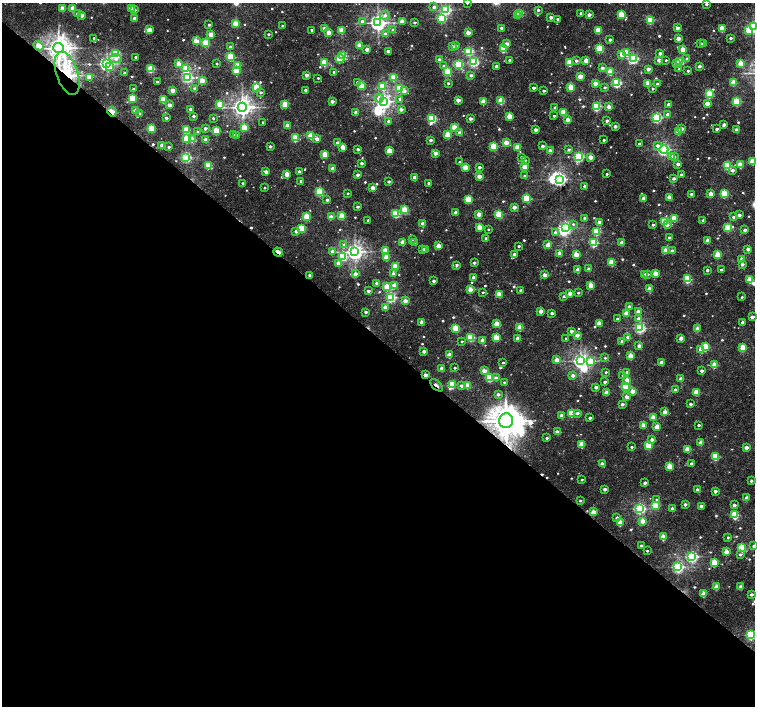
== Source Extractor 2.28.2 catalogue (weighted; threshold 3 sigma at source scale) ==
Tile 14 of 4 x 4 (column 2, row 4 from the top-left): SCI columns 1509-3013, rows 231-1638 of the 6022 x 6028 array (HDU 1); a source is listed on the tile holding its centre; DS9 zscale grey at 2 x 2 block average (1 PNG px = mean of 2 x 2 image px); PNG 757 x 708 px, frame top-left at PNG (2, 3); each listed source drawn as its Kron ellipse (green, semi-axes under 4 px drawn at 4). Shown black and unused: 52% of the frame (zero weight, under 3 of 5 exposures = <1% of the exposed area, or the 3 px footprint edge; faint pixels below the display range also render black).
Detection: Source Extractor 2.28.2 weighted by HDU 2 'WHT'; one run over the whole footprint, this tile lists its part. Background 0.0162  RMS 0.0019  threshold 0.00867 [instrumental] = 3 sigma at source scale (4.5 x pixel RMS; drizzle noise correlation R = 1.50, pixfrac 1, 0.0396/0.0396 arcsec/px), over >= 5 px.
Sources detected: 666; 1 too faint to see at this stretch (2 x 2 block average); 6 inside a brighter object's white glare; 5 cosmic-ray / hot-pixel residue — neither listed nor drawn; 4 inside a brighter listed object's ellipse — not listed separately; of the other 650, all 500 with FLUX_AUTO >= 0.646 (the completeness limit of this list) listed and drawn (150 fainter detections not listed), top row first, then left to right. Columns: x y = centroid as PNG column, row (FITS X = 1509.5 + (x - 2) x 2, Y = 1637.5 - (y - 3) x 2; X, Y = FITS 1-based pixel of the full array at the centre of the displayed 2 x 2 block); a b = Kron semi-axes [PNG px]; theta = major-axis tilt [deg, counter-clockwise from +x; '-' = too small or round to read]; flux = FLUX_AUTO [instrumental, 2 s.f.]
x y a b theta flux
467 3 2 2 - 0.81
706 4 2 2 - 1.5
434 7 2 2 - 2.3
63 8 3 2 - 9.9
132 8 3 3 - 11
73 9 3 2 - 7.3
135 10 3 3 - 0.85
446 10 3 3 - 64
538 10 2 2 - 1.3
520 13 3 3 - 24
581 13 2 2 - 2.2
77 14 3 2 - 1.4
621 14 3 3 - 17
82 15 2 2 - 4.4
385 15 5 4 - 1.5
589 15 2 2 - 3.5
518 16 3 2 - 3.6
551 17 2 2 - 2.8
135 18 3 2 - 4.2
441 18 3 3 - 39
558 19 2 2 - 1.1
650 20 3 3 - 22
362 21 3 3 - 1.8
402 21 3 2 - 6.6
414 22 2 2 - 1.2
236 23 3 3 - 15
378 23 4 4 - 230
209 25 2 2 - 1
282 26 2 2 - 0.95
753 27 4 3 - 74
502 28 2 2 - 2.9
677 28 2 2 - 3.6
722 28 3 3 - 13
324 29 2 2 - 4.1
150 30 3 2 - 5.8
312 30 2 2 - 1.1
342 30 3 3 - 14
393 30 4 3 - 1.9
598 30 3 3 - 15
749 31 3 3 - 14
329 33 2 2 - 6.7
468 33 2 2 - 5.5
211 34 3 2 - 7.3
268 34 2 2 - 1
385 34 3 3 - 1.3
94 38 2 2 - 0.94
678 38 2 2 - 4.3
730 38 2 2 - 1.4
610 40 2 2 - 1.5
196 41 3 2 - 7.4
205 43 3 3 - 19
701 43 2 2 - 0.78
507 44 3 2 - 4.8
704 44 2 2 - 2.1
359 45 3 2 - 7.7
38 46 5 3 - 10
453 46 2 2 - 2.2
456 46 3 2 - 1.8
230 47 2 2 - 1.9
59 48 5 5 - 450
599 48 3 3 - 23
367 49 2 2 - 4.8
503 49 3 3 - 18
683 49 3 2 - 8.5
388 51 2 2 - 3.4
469 51 3 3 - 33
627 52 3 3 - 13
660 53 2 2 - 2.6
116 54 3 3 - 36
622 54 3 3 - 8.1
343 56 3 3 - 30
135 57 2 2 - 0.73
230 57 3 3 - 25
116 58 6 4 -5 2.9
340 59 4 3 - 17
633 59 3 3 - 63
687 59 3 3 - 1.7
439 60 2 2 - 2.3
510 60 2 2 - 1.8
659 60 2 2 - 4.5
666 60 2 2 - 0.81
576 61 2 2 - 2
586 61 3 2 - 6.9
680 61 3 3 - 30
324 62 3 3 - 18
474 62 3 3 - 53
570 63 3 3 - 17
741 63 3 3 - 13
107 64 4 3 - 150
179 64 3 2 - 6.3
217 64 2 2 - 0.75
458 64 3 3 - 38
676 64 3 2 - 3
238 65 3 3 - 11
444 66 3 3 - 1
497 66 2 2 - 2.3
699 66 2 2 - 2
110 67 4 3 - 8.6
602 68 3 2 - 2.1
151 69 3 3 - 24
186 69 3 3 - 28
648 69 2 2 - 3.5
679 69 3 3 - 0.96
236 70 3 3 - 18
688 71 2 2 - 1
334 72 2 2 - 1.5
447 72 3 3 - 26
610 72 3 3 - 15
67 73 22 10 -71 39
125 73 2 2 - 1.7
306 75 2 2 - 3.4
471 75 3 2 - 1.8
89 77 3 3 - 13
187 77 3 3 - 70
394 77 4 3 - 18
580 77 3 2 - 9.1
318 78 2 2 - 0.69
202 81 3 3 - 10
157 82 2 2 - 1.4
357 82 3 2 - 0.92
733 82 3 3 - 13
448 83 2 2 - 0.9
595 83 3 2 - 4.7
616 83 4 3 - 51
648 84 3 3 - 10
658 84 2 2 - 2.5
361 86 3 3 - 13
382 86 3 3 - 16
256 87 3 3 - 20
571 87 3 3 - 18
605 87 2 2 - 1.2
400 88 3 3 - 36
533 88 2 2 - 1.8
134 89 2 2 - 1.3
195 89 2 2 - 4.2
653 89 2 2 - 0.84
173 90 3 2 - 5.9
305 90 2 2 - 1.4
404 91 3 3 - 2.1
544 91 2 2 - 1.4
261 92 3 3 - 0.99
709 94 3 3 - 28
132 98 3 3 - 29
379 98 4 3 - 4.7
400 99 4 3 - 1.5
163 100 3 3 - 15
458 100 2 2 - 4.9
332 101 2 2 - 2.8
384 101 4 4 - 160
501 101 3 3 - 17
483 102 3 2 - 8.7
737 102 3 3 - 29
220 104 3 3 - 11
285 104 3 3 - 16
668 104 3 2 - 2.2
707 104 3 2 - 6.5
169 105 2 2 - 4.2
597 106 4 3 - 38
242 107 4 4 - 300
609 107 2 2 - 4.1
555 108 2 2 - 2.1
191 109 2 2 - 2.8
401 109 3 2 - 3
136 111 3 2 - 6.3
112 112 5 2 - 14
563 112 3 3 - 18
140 113 2 2 - 1.3
356 113 2 2 - 3.3
667 114 3 2 - 2.2
193 116 2 2 - 1.4
509 116 3 3 - 11
554 116 2 2 - 1.2
656 117 3 3 - 65
166 118 2 2 - 1.7
213 118 2 2 - 0.95
432 119 4 3 - 40
470 119 2 2 - 2.7
568 119 2 2 - 4.5
388 121 2 2 - 1.9
607 121 2 2 - 2.3
263 122 2 2 - 0.98
724 125 2 2 - 2.9
287 126 3 2 - 6.3
615 126 2 2 - 2.5
455 127 3 3 - 11
205 128 2 2 - 2
244 128 3 3 - 13
151 129 3 3 - 21
682 129 3 2 - 3.4
717 129 2 2 - 1.6
186 130 3 3 - 25
536 130 2 2 - 3.8
737 130 2 2 - 4.6
216 131 3 3 - 21
678 131 3 3 - 11
197 132 3 3 - 1.2
460 133 3 3 - 2.8
233 135 2 2 - 2.2
237 135 3 2 - 1
448 135 3 3 - 16
311 136 3 3 - 15
295 138 3 3 - 24
186 139 3 3 - 21
192 139 3 3 - 8.7
317 139 2 2 - 4.7
206 140 3 2 - 6.2
431 140 2 2 - 1.8
604 140 2 2 - 1.1
506 142 3 2 - 6.8
338 143 3 2 - 4
639 143 2 2 - 0.82
162 145 3 2 - 7
657 145 4 3 - 1.7
270 146 2 2 - 1.7
494 146 3 3 - 24
542 146 2 2 - 2.2
169 147 2 2 - 1.1
343 147 3 2 - 6.3
518 147 3 3 - 14
358 149 2 2 - 1.8
569 149 2 2 - 1.3
664 149 4 3 - 100
389 151 3 3 - 14
550 151 2 2 - 4.1
435 153 2 2 - 4.7
325 154 3 3 - 13
671 156 3 3 - 2.6
186 157 3 3 - 65
522 157 2 2 - 2.4
578 157 3 3 - 62
591 157 3 2 - 5.7
674 157 3 3 - 1.3
525 160 3 3 - 0.65
753 161 3 3 - 14
459 162 2 2 - 0.9
362 163 2 2 - 2.2
678 164 2 2 - 2.5
208 165 3 3 - 26
727 165 3 3 - 28
740 165 3 3 - 10
525 166 3 2 - 11
465 167 3 2 - 11
479 167 2 2 - 1.9
333 169 2 2 - 6.8
732 170 3 2 - 2.3
266 172 3 2 - 3.5
299 172 2 2 - 2
287 174 3 2 - 8.1
607 174 2 2 - 0.81
358 175 2 2 - 2
682 175 4 2 - 1.4
479 176 3 2 - 5
525 176 3 2 - 1.3
415 178 3 2 - 7.9
674 178 3 3 - 1.8
560 179 4 3 - 120
301 181 2 2 - 1.7
389 181 2 2 - 1.4
243 183 2 2 - 0.78
429 183 2 2 - 2.7
585 186 2 2 - 1.7
265 188 2 2 - 0.66
373 188 3 2 - 6.9
320 192 3 3 - 34
348 193 2 2 - 0.82
691 194 2 2 - 1.3
711 194 3 2 - 6.1
724 194 3 3 - 26
669 197 2 2 - 4.9
527 198 3 3 - 27
643 198 2 2 - 2.6
468 199 3 3 - 23
327 200 3 2 - 1.3
358 207 2 2 - 1.4
514 207 2 2 - 4.3
405 210 3 3 - 19
456 212 2 2 - 3.5
396 214 3 3 - 28
479 214 3 2 - 5.6
499 214 3 3 - 23
739 215 2 2 - 2.4
307 216 3 3 - 16
342 216 3 3 - 16
331 217 2 2 - 5.8
733 217 3 2 - 1.4
585 218 2 2 - 2.4
674 218 3 3 - 14
368 220 2 2 - 0.82
703 220 2 2 - 1.7
665 221 3 3 - 25
599 222 2 2 - 3.8
423 224 3 2 - 7
573 224 4 3 - 0.88
653 225 3 2 - 1.1
667 225 4 3 - 2.2
479 227 3 3 - 9.6
301 228 3 3 - 26
565 228 4 3 - 120
728 228 3 3 - 21
488 229 2 2 - 0.65
745 230 2 2 - 2.7
296 231 3 2 - 2.5
597 231 3 3 - 23
555 232 3 3 - 1.2
486 238 2 2 - 0.99
669 238 2 2 - 2.1
412 239 3 3 - 0.82
707 240 2 2 - 4.5
403 242 3 2 - 6.7
415 243 2 2 - 1.2
594 243 3 3 - 36
622 243 3 2 - 7.1
344 245 3 3 - 2.2
548 245 3 2 - 7
438 246 3 2 - 7.1
519 246 2 2 - 0.96
423 249 3 2 - 1.8
425 249 2 2 - 1.9
748 249 2 2 - 3.5
665 250 3 2 - 6.4
332 251 3 3 - 2.9
385 251 3 3 - 12
672 251 2 2 - 4.2
278 252 5 2 - 11
355 252 4 4 - 210
559 253 2 2 - 5.3
514 254 2 2 - 2.9
576 255 3 3 - 9.1
718 255 3 3 - 17
343 256 3 3 - 32
387 257 3 3 - 11
741 259 2 2 - 4.3
612 262 3 3 - 15
338 263 3 3 - 4.4
474 263 2 2 - 1.6
742 264 3 2 - 2.2
456 265 4 3 - 1.2
395 267 3 3 - 18
589 269 2 2 - 2.9
578 270 3 2 - 5.9
707 270 2 2 - 1.3
721 270 2 2 - 1.1
655 273 3 3 - 8.7
355 274 2 2 - 4
393 274 3 2 - 2.3
644 274 3 2 - 5.1
648 274 3 2 - 0.78
310 275 2 2 - 3.1
545 275 4 2 - 4.1
473 277 2 2 - 2.6
687 279 3 3 - 31
750 279 3 3 - 14
433 281 2 2 - 1.7
377 283 2 2 - 3
394 285 3 3 - 6.9
591 285 3 3 - 10
387 287 3 3 - 14
470 289 3 2 - 6.1
650 289 3 2 - 7.8
521 290 2 2 - 1.5
368 291 2 2 - 1.8
483 292 2 2 - 0.68
570 293 3 2 - 6.5
578 293 2 2 - 0.92
499 294 3 3 - 11
564 296 3 2 - 1.1
391 297 3 3 - 60
742 297 2 2 - 0.69
405 301 3 2 - 5.2
629 306 3 2 - 1.3
385 307 3 2 - 5
541 311 3 2 - 5
638 311 3 2 - 4.3
366 312 2 2 - 2
552 313 2 2 - 2
626 313 3 2 - 6.5
752 317 2 2 - 3.1
639 318 3 3 - 1.7
617 319 2 2 - 1.1
422 322 3 2 - 6.2
743 322 2 2 - 2.8
599 323 3 2 - 8.5
496 324 3 3 - 7.8
520 327 3 3 - 12
640 327 3 3 - 78
455 328 3 3 - 21
697 329 3 2 - 6.5
571 331 2 2 - 2.9
577 335 3 2 - 4.2
471 337 3 3 - 32
628 337 3 2 - 3.4
496 338 3 3 - 14
517 338 2 2 - 3.2
566 338 2 2 - 0.65
681 338 3 2 - 5.4
483 340 3 2 - 5.5
462 341 2 2 - 0.82
622 341 3 2 - 2.4
639 346 3 2 - 2.9
705 347 3 3 - 26
743 348 3 3 - 16
701 350 3 3 - 7.3
424 351 2 2 - 3.6
449 355 3 2 - 6.3
631 356 3 3 - 10
605 358 3 3 - 0.66
557 360 3 2 - 5.3
581 361 4 4 - 190
590 361 4 3 - 18
662 362 3 2 - 6.3
503 363 2 2 - 0.76
714 365 3 3 - 9.1
442 368 3 2 - 3.8
455 368 2 2 - 0.83
484 371 3 2 - 5.5
702 371 2 2 - 2.3
606 372 2 2 - 0.8
627 372 3 2 - 1.6
426 375 3 2 - 4.3
573 375 3 3 - 2.5
623 375 3 3 - 0.97
489 377 3 3 - 27
496 378 3 2 - 3.5
681 379 3 2 - 4.8
627 380 3 3 - 6.3
504 382 3 2 - 0.72
605 382 2 2 - 1.7
452 384 4 3 - 21
437 385 8 2 -41 2.9
467 385 3 3 - 10
462 386 3 2 - 2.3
626 386 3 3 - 21
596 387 2 2 - 2.8
675 389 3 2 - 1.6
633 391 3 2 - 6.5
607 392 3 2 - 6
696 392 3 3 - 11
498 394 3 2 - 1.9
626 396 2 2 - 2.7
622 404 2 2 - 2.3
690 404 2 2 - 1.5
665 412 3 2 - 7.1
571 413 3 3 - 20
577 413 3 3 - 1.6
562 415 2 2 - 2.9
653 417 3 3 - 7.9
590 418 2 2 - 1.4
506 421 7 7 - 800
643 425 3 2 - 5.6
699 425 2 2 - 1.2
657 427 3 2 - 7.2
557 432 4 3 - 3.3
547 438 2 2 - 0.94
652 439 3 3 - 2.5
701 442 3 2 - 4.5
582 444 3 3 - 12
648 445 3 3 - 18
632 447 2 2 - 0.78
746 447 3 2 - 4
688 449 3 3 - 11
715 456 3 3 - 20
602 464 3 2 - 4.1
692 464 2 2 - 2
670 466 3 3 - 15
582 480 2 2 - 0.94
751 481 2 2 - 1.3
645 483 2 2 - 2.1
605 489 2 2 - 2.7
697 490 3 2 - 2.1
715 491 2 2 - 2.8
747 498 3 2 - 4.6
657 500 3 3 - 1.1
580 501 3 3 - 0.87
685 504 3 2 - 1.8
655 505 3 3 - 18
734 505 2 2 - 2
701 506 3 2 - 2.8
639 508 4 4 - 84
672 508 2 2 - 1.9
593 512 3 2 - 7.8
735 515 3 3 - 28
617 518 3 3 - 1.9
643 521 3 3 - 7.2
620 523 3 3 - 11
663 537 3 3 - 10
728 537 3 2 - 1
641 545 2 2 - 1.1
754 546 3 2 - 1.7
742 548 3 3 - 25
647 551 2 2 - 0.71
726 552 3 3 - 7
740 554 3 2 - 1.3
692 556 4 4 - 84
714 563 3 3 - 17
678 567 3 3 - 80
716 587 3 2 - 6.9
741 587 3 2 - 5.1
704 594 3 3 - 8.6
752 594 3 2 - 1.7
751 635 3 3 - 50
Overlapping masked pixels (flux is a lower limit): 8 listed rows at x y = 38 46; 59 48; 67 73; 112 112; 278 252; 426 375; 437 385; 506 421
Isophote crosses this tile's border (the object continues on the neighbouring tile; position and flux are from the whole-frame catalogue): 6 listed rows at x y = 467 3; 753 27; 753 161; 752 317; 754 546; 751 635